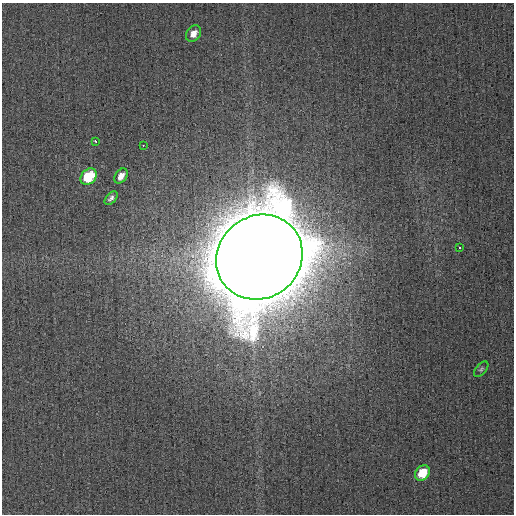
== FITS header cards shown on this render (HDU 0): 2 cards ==
NAXIS1  =                  512
NAXIS2  =                  512

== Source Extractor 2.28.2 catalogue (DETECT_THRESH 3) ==
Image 512 x 512 px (HDU 0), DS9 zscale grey, 1 PNG px = 1 image px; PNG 516 x 516 px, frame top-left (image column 1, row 512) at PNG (2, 3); each listed source drawn as its Kron ellipse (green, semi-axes under 4 px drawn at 4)
Background 0.00155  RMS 0.0031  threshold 0.00943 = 3 sigma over >= 5 px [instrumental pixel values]
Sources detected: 10; all 10 listed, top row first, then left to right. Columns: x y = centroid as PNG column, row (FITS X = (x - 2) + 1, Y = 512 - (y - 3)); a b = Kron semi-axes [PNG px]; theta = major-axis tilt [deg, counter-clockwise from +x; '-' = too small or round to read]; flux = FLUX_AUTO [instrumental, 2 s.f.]
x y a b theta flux
193 34 9 7 53 1.7
96 142 4 3 - 2.1
143 145 2 2 - 0.85
121 176 8 5 55 1.5
89 177 9 7 45 10
111 198 8 4 47 0.69
459 247 3 3 - 1.1
259 257 44 41 39 9400
481 369 9 5 50 0.41
422 473 8 7 - 5.6